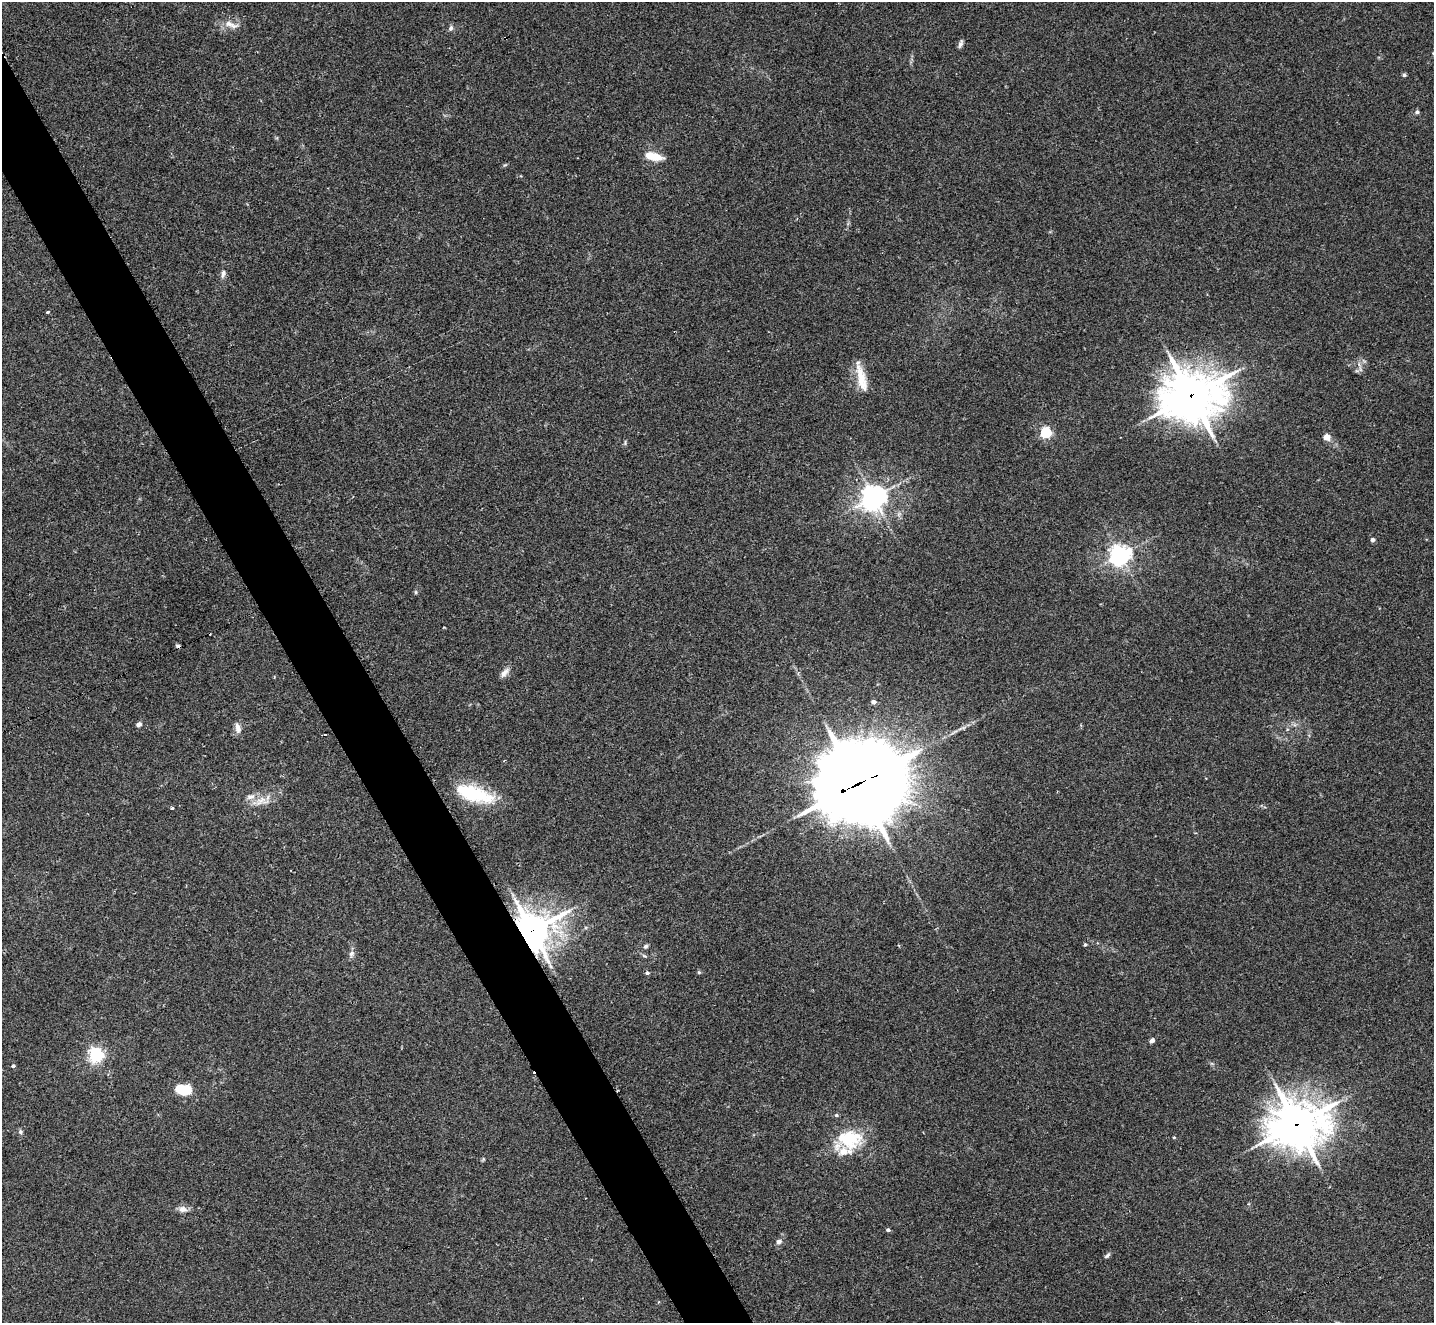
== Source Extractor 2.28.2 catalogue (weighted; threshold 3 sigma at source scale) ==
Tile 11 of 4 x 4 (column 3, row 3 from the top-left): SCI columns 2881-4312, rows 1626-2946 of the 5754 x 5742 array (HDU 1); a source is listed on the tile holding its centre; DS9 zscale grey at full resolution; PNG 1436 x 1325 px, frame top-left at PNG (2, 2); no overlay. Shown black and unused: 4% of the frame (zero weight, under 2 of 3 exposures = <1% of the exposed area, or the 3 px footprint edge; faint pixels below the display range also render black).
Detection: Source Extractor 2.28.2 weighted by HDU 2 'WHT'; one run over the whole footprint, this tile lists its part. Background 0.0735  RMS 0.0059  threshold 0.0266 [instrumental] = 3 sigma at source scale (4.5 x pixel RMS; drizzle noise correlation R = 1.50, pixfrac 1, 0.05/0.05 arcsec/px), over >= 5 px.
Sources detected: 54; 1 inside a brighter object's white glare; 3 cosmic-ray / hot-pixel residue — not listed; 4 inside a brighter listed object's ellipse — not listed separately; the other 46 listed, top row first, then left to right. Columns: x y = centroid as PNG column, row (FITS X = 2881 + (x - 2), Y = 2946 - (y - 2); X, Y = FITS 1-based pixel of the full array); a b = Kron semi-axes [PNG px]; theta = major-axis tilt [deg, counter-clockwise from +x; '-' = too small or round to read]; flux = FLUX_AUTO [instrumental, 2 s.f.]
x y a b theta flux
231 24 23 7 -18 5.2
451 28 8 6 78 1.5
960 44 11 4 70 1.6
1404 75 5 4 - 0.99
1417 112 6 5 - 1.1
656 156 14 7 -14 8.6
505 165 6 3 18 0.68
223 273 11 6 80 2.2
47 312 3 3 - 1.4
861 377 41 10 -76 12
1191 396 22 18 8 1600
1046 432 5 5 - 68
1326 437 5 5 - 7.3
625 443 7 4 77 0.9
874 497 9 8 - 530
1373 540 4 4 - 2.1
1120 555 7 6 - 370
416 592 6 4 -90 0.75
505 672 16 6 48 3
873 702 4 4 - 2.6
139 724 6 5 - 2.1
238 728 14 7 -77 3.3
326 734 3 3 - 1.4
857 784 33 26 18 7900
471 792 54 16 -20 34
260 801 20 9 35 6.9
172 808 3 3 - 2.6
532 930 13 12 - 1100
1085 945 4 4 - 0.69
645 946 6 6 - 1.2
351 954 9 7 67 2.1
699 972 5 5 - 0.74
647 973 5 4 - 1.2
1152 1040 6 4 47 1.8
96 1055 6 6 - 160
13 1066 4 4 - 1.1
183 1089 16 10 -11 17
836 1115 5 4 - 1.1
1297 1124 23 19 7 1200
20 1132 7 5 -51 1.2
1174 1137 4 3 - 0.54
849 1139 32 24 2 29
183 1209 12 9 -4 3.1
888 1230 4 4 - 1.2
779 1241 7 6 - 2.3
1107 1255 9 5 38 1.2
Overlapping masked pixels (flux is a lower limit): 4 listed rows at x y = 1191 396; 857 784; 532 930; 1297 1124